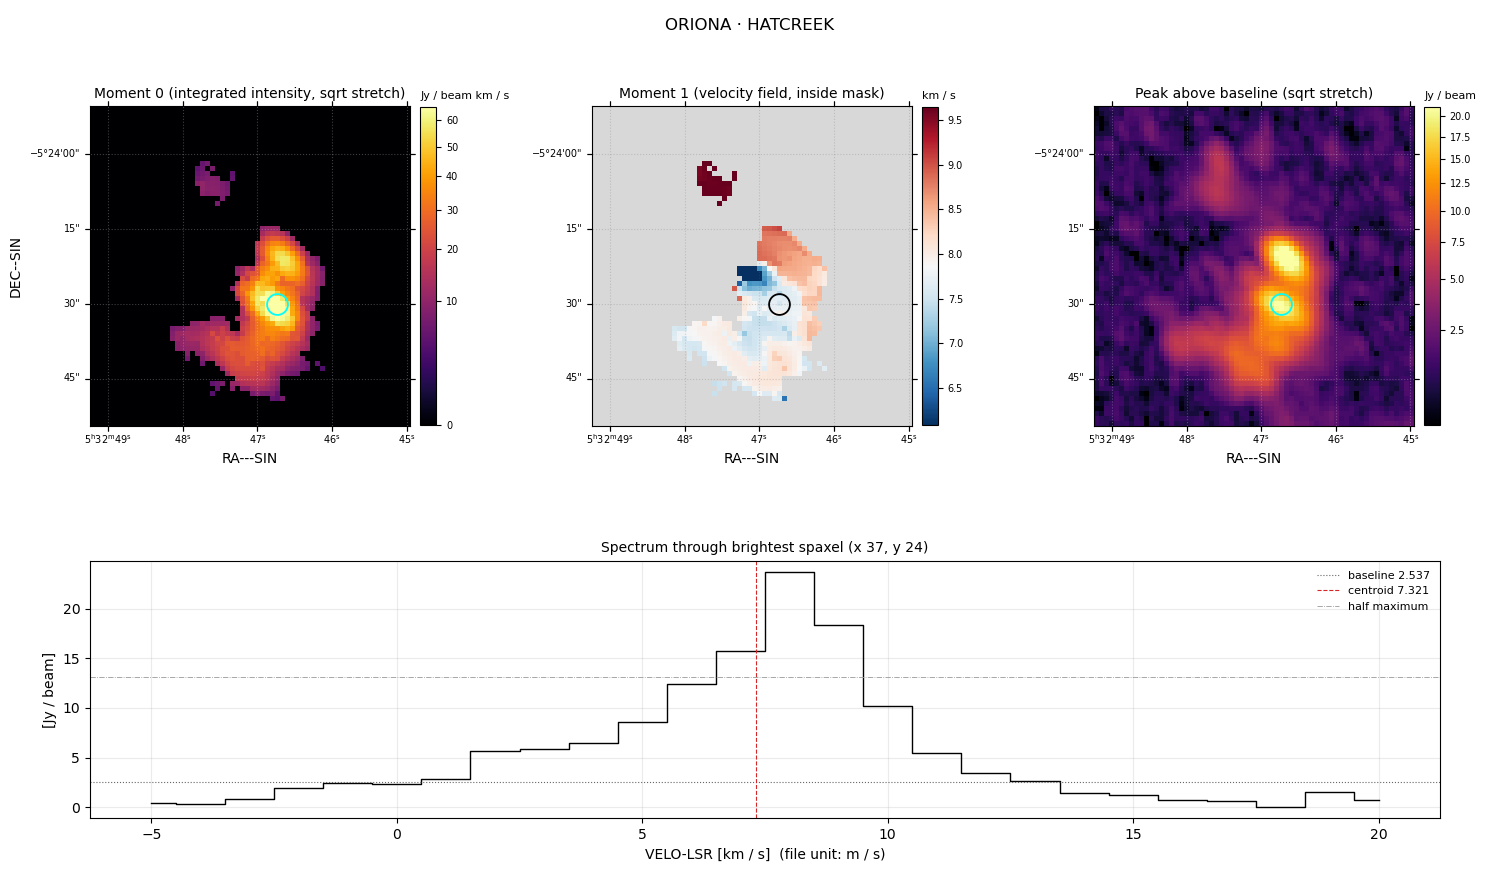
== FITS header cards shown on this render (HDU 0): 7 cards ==
OBJECT  = 'ORIONA  '
TELESCOP= 'HATCREEK'
BUNIT   = 'JY/BEAM '
CTYPE1  = 'RA---SIN                        '  /
CTYPE2  = 'DEC--SIN                        '  /
CTYPE3  = 'VELO-LSR                        '  /
NAXIS3  =                   26  /

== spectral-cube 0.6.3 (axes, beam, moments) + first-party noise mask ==
SpectralCube HDU 0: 26 channels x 64 x 64 spaxels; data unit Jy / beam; figure title: ORIONA · HATCREEK
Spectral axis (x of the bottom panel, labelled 'VELO-LSR [km / s]  (file unit: m / s)'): -5.0 .. 20.0 km / s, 26 channels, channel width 1 km / s
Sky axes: RA---SIN/DEC--SIN; field 1.07' x 1.07' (1 arcsec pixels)
Beam: none in the file (no ellipse drawn)
Caveat (lower limits): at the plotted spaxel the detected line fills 10 of 26 channels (38%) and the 16 channels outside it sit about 1.2 Jy / beam (their median) below the dotted baseline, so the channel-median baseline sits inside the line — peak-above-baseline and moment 0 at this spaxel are lower limits by about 1.2 Jy / beam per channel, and W50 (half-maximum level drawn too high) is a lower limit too
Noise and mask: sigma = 0.60 Jy / beam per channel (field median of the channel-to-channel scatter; agrees with the line-free scatter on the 3474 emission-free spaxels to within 4%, no correlation factor applied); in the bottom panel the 16 channels outside the line sit about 1.2 Jy / beam below the dotted baseline and wiggle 1.1 Jy / beam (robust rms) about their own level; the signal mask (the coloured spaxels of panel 2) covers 15% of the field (2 specks under 2 px dropped from it)
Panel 1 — Moment 0 (line voxels x channel width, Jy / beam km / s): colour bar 0 .. 65.5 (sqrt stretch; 0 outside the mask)
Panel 2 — Moment 1 (intensity-weighted velocity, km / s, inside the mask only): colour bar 6.08 .. 9.64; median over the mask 7.96
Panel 3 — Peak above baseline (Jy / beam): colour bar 0.671 .. 21.2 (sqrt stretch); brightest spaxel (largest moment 0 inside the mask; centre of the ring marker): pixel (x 37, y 24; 0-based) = FK4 05h32m46.7s -05d24m30s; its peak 21.1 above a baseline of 2.537
Panel 4 — spectrum at that spaxel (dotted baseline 2.537 Jy / beam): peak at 8.0 km / s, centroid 7.321 km / s (red dashed line; intensity-weighted over the run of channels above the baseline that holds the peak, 0.5 .. 13.5 km / s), W50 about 3 km / s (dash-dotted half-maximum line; edge to edge of the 3 channels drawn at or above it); detected line 1.5 .. 11.5 km / s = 10 of 26 channels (38%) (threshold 4 sigma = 2.4 Jy / beam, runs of >= 2 channels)